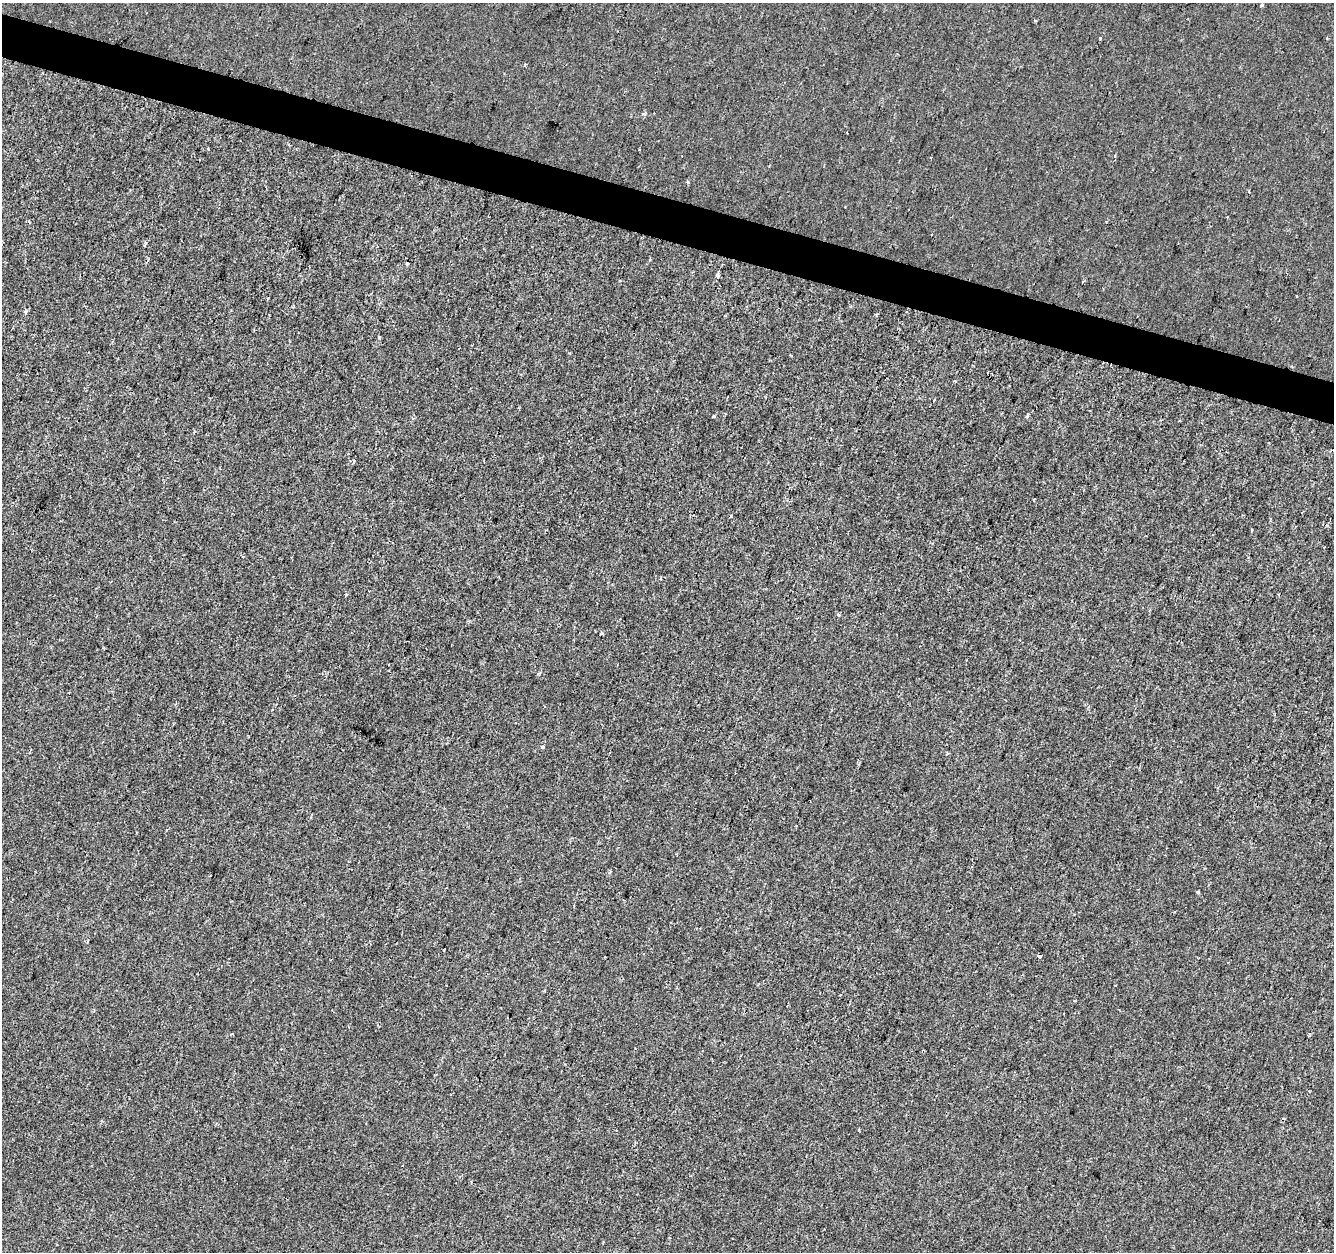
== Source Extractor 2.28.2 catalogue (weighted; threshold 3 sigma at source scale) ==
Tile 11 of 4 x 4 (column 3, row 3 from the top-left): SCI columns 2672-4003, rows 1531-2780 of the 5335 x 5497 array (HDU 1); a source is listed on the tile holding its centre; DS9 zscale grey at full resolution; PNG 1336 x 1254 px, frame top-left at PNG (2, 3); no overlay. Shown black and unused: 3% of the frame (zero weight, under 2 of 3 exposures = <1% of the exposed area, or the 3 px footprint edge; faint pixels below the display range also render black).
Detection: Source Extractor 2.28.2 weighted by HDU 2 'WHT'; one run over the whole footprint, this tile lists its part. Background -2.68e-04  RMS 0.0026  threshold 0.0118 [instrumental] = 3 sigma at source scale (4.5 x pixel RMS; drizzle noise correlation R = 1.50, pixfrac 1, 0.0396/0.0396 arcsec/px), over >= 5 px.
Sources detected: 26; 1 cosmic-ray / hot-pixel residue — not listed; the other 25 listed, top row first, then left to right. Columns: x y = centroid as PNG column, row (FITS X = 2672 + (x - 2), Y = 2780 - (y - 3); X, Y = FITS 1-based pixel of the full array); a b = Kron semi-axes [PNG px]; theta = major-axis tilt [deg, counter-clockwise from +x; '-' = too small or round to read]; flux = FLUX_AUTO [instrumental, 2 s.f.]
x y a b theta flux
1261 5 4 3 - 0.48
1100 38 3 3 - 0.23
525 65 3 3 - 1.1
644 114 4 4 - 0.68
639 150 3 2 - 0.19
407 264 3 3 - 0.76
718 275 4 3 - 1.1
1297 296 3 2 - 0.35
268 298 4 3 - 0.24
25 312 3 3 - 0.8
379 337 3 3 - 0.83
955 381 3 3 - 0.48
934 400 3 3 - 0.62
714 416 3 3 - 0.44
1027 416 4 3 - 0.64
354 462 4 3 - 2.3
1034 499 3 2 - 0.22
1252 529 3 2 - 0.4
838 615 5 4 - 0.34
601 633 3 3 - 0.86
543 747 4 4 - 0.65
947 753 4 4 - 0.28
1198 892 3 3 - 0.41
443 949 3 3 - 0.86
1039 956 4 3 - 2.7
Unlisted compact peaks at least as high as the median listed source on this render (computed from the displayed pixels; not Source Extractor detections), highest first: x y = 688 182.